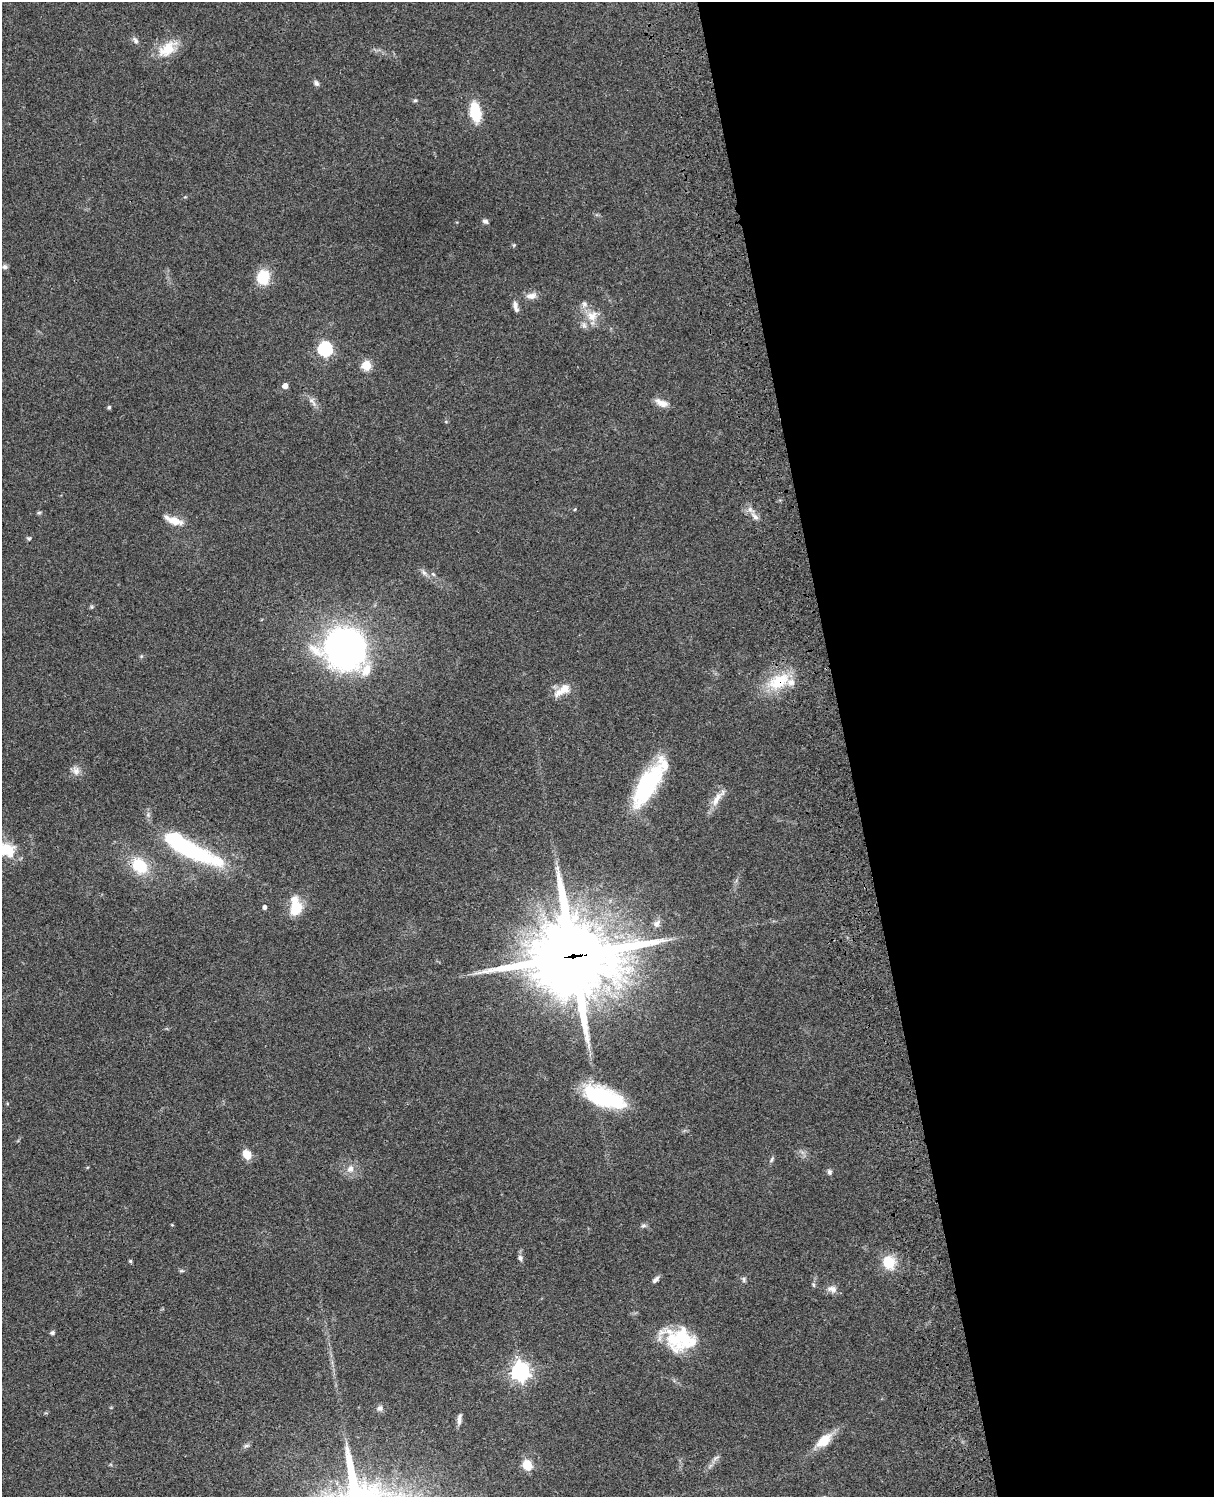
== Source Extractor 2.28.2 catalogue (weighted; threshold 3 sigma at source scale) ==
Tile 8 of 4 x 3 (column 4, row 2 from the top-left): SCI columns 3757-4968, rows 1773-3267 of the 5086 x 4926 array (HDU 1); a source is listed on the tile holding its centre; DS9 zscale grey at full resolution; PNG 1216 x 1499 px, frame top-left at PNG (2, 2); no overlay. Shown black and unused: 30% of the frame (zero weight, under 3 of 4 exposures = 6% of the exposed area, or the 3 px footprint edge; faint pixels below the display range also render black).
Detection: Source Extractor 2.28.2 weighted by HDU 2 'WHT'; one run over the whole footprint, this tile lists its part. Background 0.0794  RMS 0.0058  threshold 0.0262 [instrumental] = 3 sigma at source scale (4.5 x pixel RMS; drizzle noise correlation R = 1.50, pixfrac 1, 0.05/0.05 arcsec/px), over >= 5 px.
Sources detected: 71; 1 inside a brighter object's white glare — not listed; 6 inside a brighter listed object's ellipse — not listed separately; the other 64 listed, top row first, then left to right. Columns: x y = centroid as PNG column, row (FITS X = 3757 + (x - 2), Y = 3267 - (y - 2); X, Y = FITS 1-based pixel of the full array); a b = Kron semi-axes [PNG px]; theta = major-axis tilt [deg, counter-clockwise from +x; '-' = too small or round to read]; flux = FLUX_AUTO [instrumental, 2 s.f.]
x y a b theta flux
135 40 10 6 -52 1.9
167 49 30 16 39 14
316 83 7 6 - 1.6
415 100 5 5 - 0.78
475 112 18 9 -81 22
485 221 7 5 -13 1.5
514 245 6 3 72 0.62
5 267 7 6 - 1.4
263 277 10 9 - 22
531 296 15 8 11 4
515 306 15 6 -73 3
592 316 17 15 34 9.3
325 349 6 6 - 95
366 365 5 5 - 23
285 386 5 5 - 3.9
312 402 18 6 -54 3.2
661 403 18 8 -23 4.8
109 407 5 4 - 0.91
575 509 5 3 - 0.5
39 512 6 4 1 0.79
755 517 11 6 -36 2.7
173 520 27 8 -21 7.6
29 539 6 5 - 0.87
424 573 9 5 -53 1.9
433 574 7 4 -45 0.99
91 607 6 4 -90 0.76
345 648 24 22 16 350
366 670 16 11 68 9
778 681 35 18 26 22
563 690 24 10 34 8.2
76 771 13 10 -80 3.8
647 785 51 18 59 63
718 798 30 8 53 6.6
189 849 51 16 -26 68
5 850 24 14 -5 20
139 866 16 12 -51 23
295 906 23 13 -88 15
264 907 4 4 - 2
657 923 12 9 46 3
573 956 29 25 4 7000
603 1097 42 17 -21 55
247 1154 10 8 -62 7.4
772 1160 9 4 56 1.1
350 1169 11 9 81 4.2
829 1172 7 6 - 1.4
172 1225 4 4 - 0.51
643 1225 8 6 32 1.4
520 1258 7 6 - 1.7
130 1261 4 4 - 0.85
889 1262 9 9 - 21
182 1271 7 4 0 0.83
656 1279 10 5 43 1.8
744 1279 8 5 -88 1.2
814 1285 6 4 -71 0.8
832 1289 14 9 -12 3.5
52 1333 6 5 - 1.2
679 1337 36 28 6 32
520 1371 7 7 - 270
380 1408 8 7 - 2.1
459 1419 15 5 83 2.6
824 1440 22 11 41 11
246 1446 10 5 12 1.3
716 1458 12 4 30 1.5
527 1465 11 9 -73 9.5
Overlapping masked pixels (flux is a lower limit): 2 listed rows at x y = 778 681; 573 956
Isophote crosses this tile's border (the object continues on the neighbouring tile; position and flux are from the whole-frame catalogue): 1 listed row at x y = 5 850